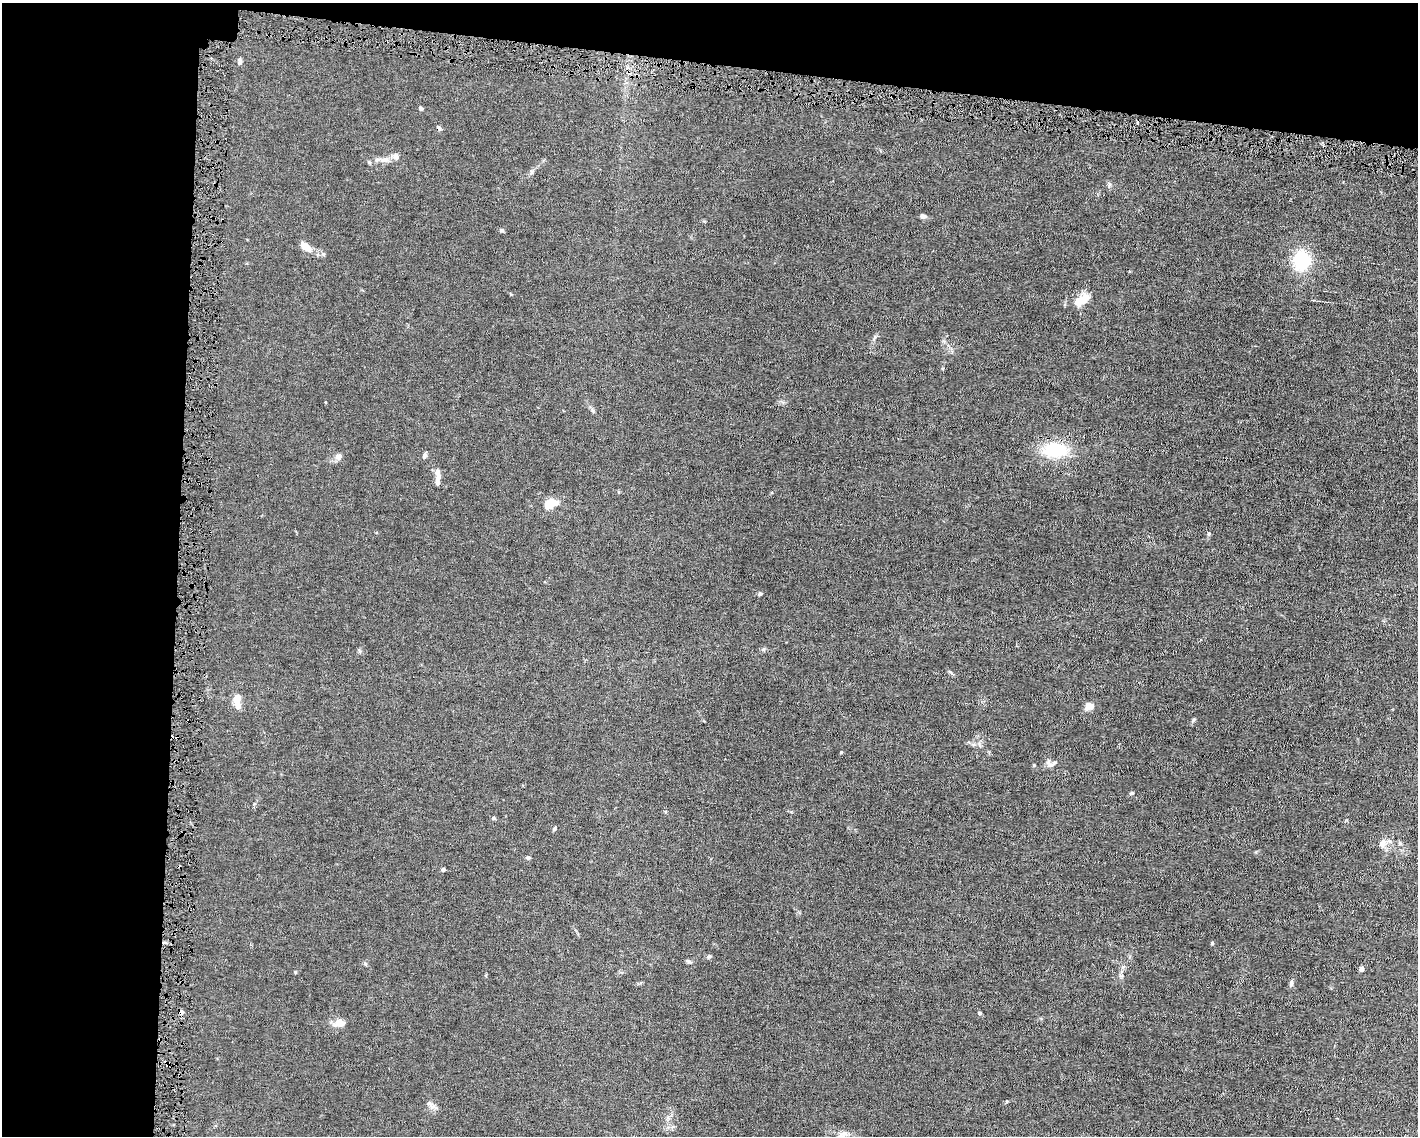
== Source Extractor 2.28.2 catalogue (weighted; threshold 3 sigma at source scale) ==
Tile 1 of 3 x 4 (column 1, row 1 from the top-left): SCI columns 107-1522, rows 3402-4535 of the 4568 x 4535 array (HDU 1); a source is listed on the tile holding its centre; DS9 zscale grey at full resolution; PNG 1420 x 1138 px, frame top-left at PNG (2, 3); no overlay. Shown black and unused: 18% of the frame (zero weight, under 4 of 8 exposures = <1% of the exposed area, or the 3 px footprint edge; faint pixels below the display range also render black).
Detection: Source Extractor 2.28.2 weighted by HDU 2 'WHT'; one run over the whole footprint, this tile lists its part. Background 0.0157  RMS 0.0024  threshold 0.00967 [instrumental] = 3 sigma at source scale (4.09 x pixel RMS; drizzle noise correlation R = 1.36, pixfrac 0.8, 0.05/0.05 arcsec/px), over >= 5 px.
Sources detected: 52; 5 cosmic-ray / hot-pixel residue — not listed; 5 inside a brighter listed object's ellipse — not listed separately; the other 42 listed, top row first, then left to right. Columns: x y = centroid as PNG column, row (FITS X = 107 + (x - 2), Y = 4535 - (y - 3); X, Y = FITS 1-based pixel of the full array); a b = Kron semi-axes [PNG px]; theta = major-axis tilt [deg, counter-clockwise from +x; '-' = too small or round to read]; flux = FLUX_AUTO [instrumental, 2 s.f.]
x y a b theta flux
240 61 9 4 84 0.46
421 108 7 4 -43 0.27
396 157 8 6 -43 1
385 160 12 7 6 1.2
532 171 6 6 - 0.39
1109 184 9 3 84 0.35
923 216 7 5 -16 0.69
502 230 6 5 - 0.35
305 246 11 6 -39 2.6
1301 260 8 8 - 26
1081 300 21 10 35 3.1
1313 300 4 3 - 0.18
874 338 7 4 70 0.35
593 410 8 4 -71 0.38
1055 450 30 19 -6 8.6
425 455 7 5 71 0.53
339 456 8 7 - 1
438 472 11 6 -75 0.84
551 503 13 8 16 3.9
1209 534 6 4 69 0.29
760 594 5 4 - 0.36
951 672 10 3 -40 0.35
237 699 11 8 72 2.1
1089 706 12 9 28 1.3
841 752 4 3 - 0.18
1051 765 17 7 -44 0.98
1131 793 6 4 26 0.28
493 818 5 5 - 0.27
554 829 6 4 72 0.28
1400 843 6 5 - 0.34
1382 844 12 8 73 1.2
528 857 5 5 - 0.36
443 869 5 4 - 0.38
1212 943 4 4 - 0.21
709 957 6 5 - 0.31
689 961 8 3 -19 0.34
1361 969 5 5 - 0.61
1291 983 8 5 88 0.53
181 1012 6 5 - 0.66
979 1013 4 4 - 0.39
340 1023 11 8 -8 1.8
430 1105 16 5 -46 0.81
Overlapping masked pixels (flux is a lower limit): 1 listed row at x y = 181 1012
Unlisted compact peaks at least as high as the median listed source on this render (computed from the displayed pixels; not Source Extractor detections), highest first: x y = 1193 720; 323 254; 295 972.